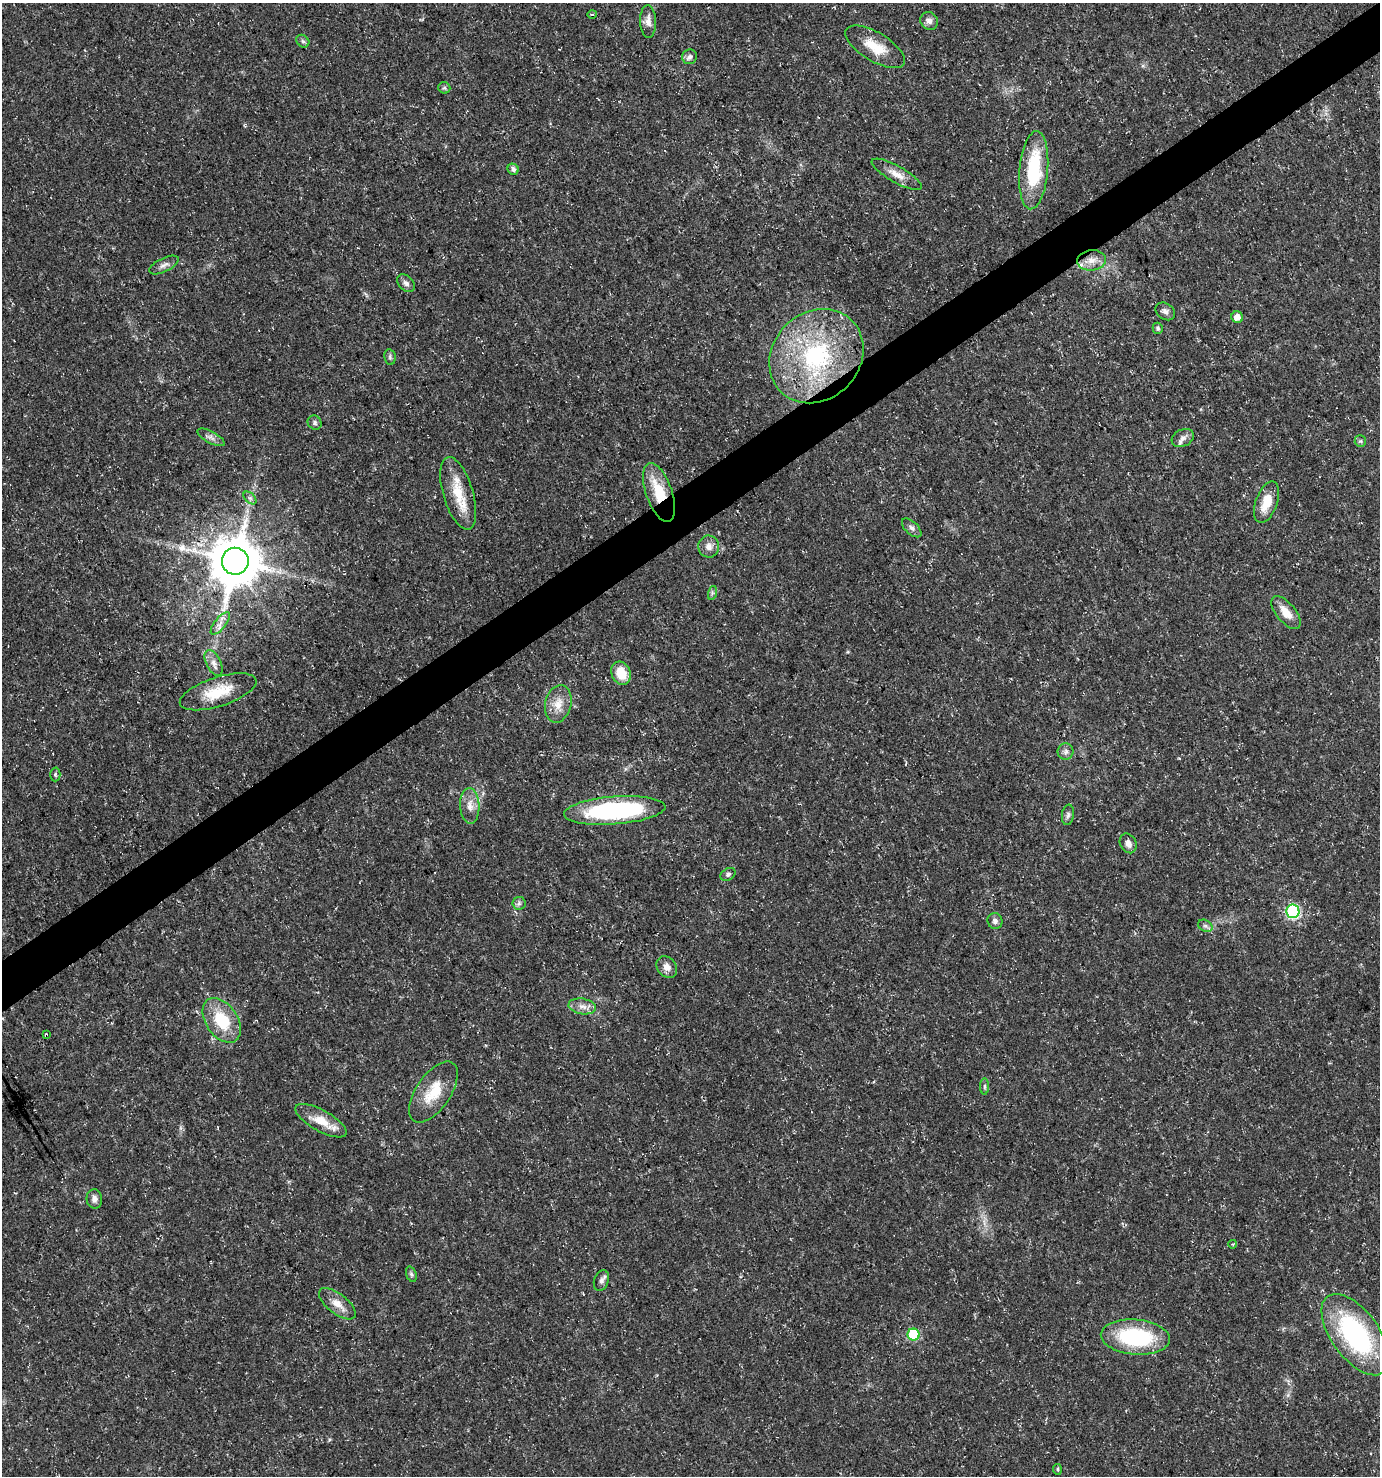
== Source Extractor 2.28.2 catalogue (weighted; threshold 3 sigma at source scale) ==
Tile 10 of 4 x 4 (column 2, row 3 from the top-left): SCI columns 1498-2875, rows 1478-2951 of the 5812 x 5898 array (HDU 1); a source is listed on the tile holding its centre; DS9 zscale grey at full resolution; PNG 1382 x 1478 px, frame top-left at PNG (2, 3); each listed source drawn as its Kron ellipse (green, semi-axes under 4 px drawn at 4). Shown black and unused: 3% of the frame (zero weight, under 3 of 5 exposures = <1% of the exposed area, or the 3 px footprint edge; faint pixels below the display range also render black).
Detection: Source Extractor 2.28.2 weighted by HDU 2 'WHT'; one run over the whole footprint, this tile lists its part. Background 0.0146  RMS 0.0018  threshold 0.00822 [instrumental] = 3 sigma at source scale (4.5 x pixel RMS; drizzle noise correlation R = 1.50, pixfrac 1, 0.0396/0.0396 arcsec/px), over >= 5 px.
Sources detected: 64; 1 inside a brighter listed object's ellipse — not listed separately; the other 63 listed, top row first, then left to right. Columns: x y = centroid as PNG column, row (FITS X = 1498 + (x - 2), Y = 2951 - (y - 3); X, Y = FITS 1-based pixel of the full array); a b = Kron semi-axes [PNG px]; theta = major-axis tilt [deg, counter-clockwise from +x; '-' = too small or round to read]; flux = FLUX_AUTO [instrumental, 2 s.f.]
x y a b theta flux
592 14 4 3 - 0.2
648 21 16 8 -88 1.3
929 21 9 8 - 0.89
303 41 7 5 -44 0.41
875 47 34 14 -31 4.6
689 57 7 7 - 0.61
444 88 6 5 - 0.36
513 169 6 5 - 0.71
1034 170 39 14 85 13
897 174 28 8 -29 2.1
1092 260 14 10 6 1.8
164 265 16 7 26 0.93
406 283 10 7 -46 0.7
1165 311 10 8 -35 0.77
1237 317 6 5 - 1.3
1158 328 5 5 - 0.41
816 356 50 43 45 27
390 357 8 5 -79 0.35
315 423 7 6 - 0.52
211 437 15 6 -28 0.87
1183 438 11 8 28 0.98
1360 441 6 5 - 0.36
659 492 30 13 -71 6.6
458 493 38 15 -73 5.7
250 498 8 4 -45 0.47
1267 502 22 10 70 3.5
912 528 12 6 -43 0.69
709 546 11 10 - 1.3
235 561 13 13 - 1000
712 593 7 4 73 0.36
1286 613 20 9 -50 2.7
220 623 13 5 51 1.1
214 663 14 7 -64 1.2
621 673 12 9 -64 3.7
218 692 40 14 18 5.9
558 704 19 13 77 2.7
1066 752 8 8 - 0.7
55 774 7 5 -89 0.31
470 806 18 9 -87 1.9
615 810 51 14 4 29
1068 815 10 6 82 0.59
1128 843 10 8 -63 1.1
728 874 8 5 31 0.43
519 903 6 6 - 0.43
1293 911 7 6 - 26
995 921 8 7 - 0.69
1205 926 8 5 -29 0.48
667 967 11 9 -49 1.3
582 1006 14 8 -10 1.3
222 1020 25 16 -56 7.5
46 1035 4 3 - 1.4
985 1086 8 4 90 0.32
433 1092 35 17 56 5.5
321 1121 29 10 -29 3.6
94 1199 9 8 - 0.96
1233 1244 4 3 - 0.15
411 1274 8 5 -71 0.38
601 1281 10 7 69 0.74
337 1304 22 10 -38 2.1
914 1335 6 6 - 11
1355 1335 47 23 -54 30
1135 1337 34 17 -5 18
1057 1469 5 3 - 0.25
Overlapping masked pixels (flux is a lower limit): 2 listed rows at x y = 659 492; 46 1035